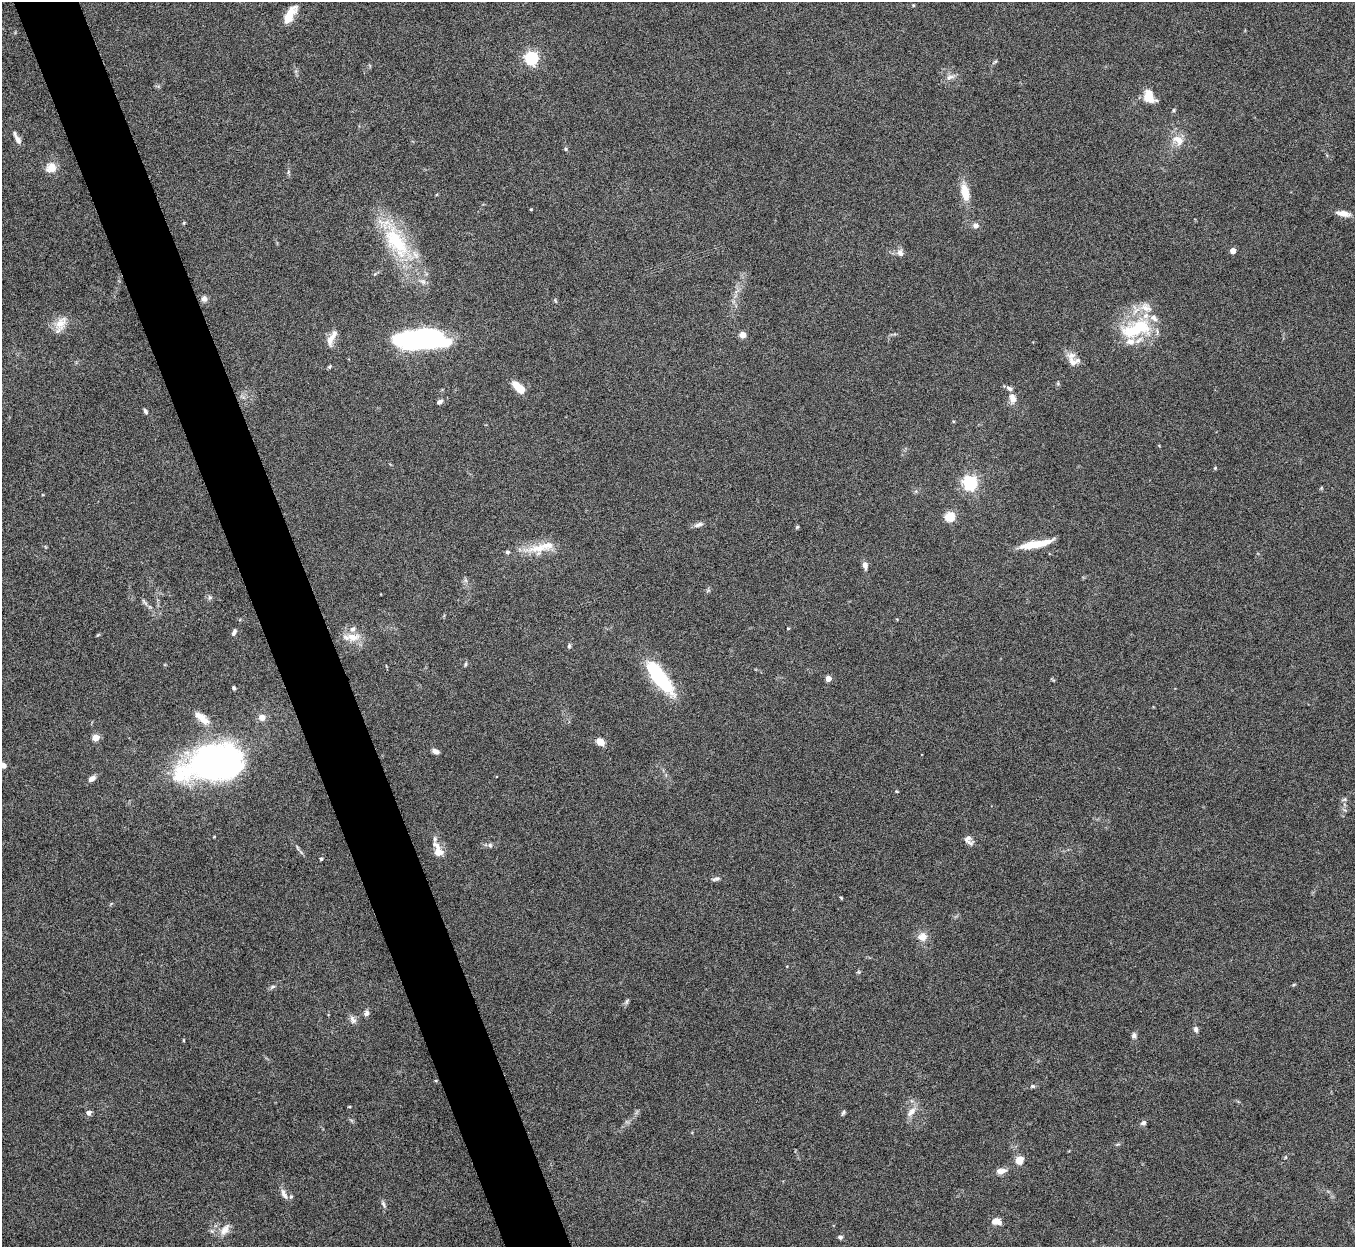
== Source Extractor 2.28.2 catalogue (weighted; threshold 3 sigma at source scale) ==
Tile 11 of 4 x 4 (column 3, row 3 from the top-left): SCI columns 2710-4062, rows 1396-2640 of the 5421 x 5406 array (HDU 1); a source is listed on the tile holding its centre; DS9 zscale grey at full resolution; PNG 1357 x 1249 px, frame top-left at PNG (2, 2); no overlay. Shown black and unused: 5% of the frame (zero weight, under 5 of 10 exposures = <1% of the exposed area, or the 3 px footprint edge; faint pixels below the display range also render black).
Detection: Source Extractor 2.28.2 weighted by HDU 2 'WHT'; one run over the whole footprint, this tile lists its part. Background 0.146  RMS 0.0057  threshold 0.0235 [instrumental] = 3 sigma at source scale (4.09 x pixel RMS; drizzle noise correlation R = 1.36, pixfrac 0.8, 0.05/0.05 arcsec/px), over >= 5 px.
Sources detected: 93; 1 inside a brighter object's white glare — not listed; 9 inside a brighter listed object's ellipse — not listed separately; the other 83 listed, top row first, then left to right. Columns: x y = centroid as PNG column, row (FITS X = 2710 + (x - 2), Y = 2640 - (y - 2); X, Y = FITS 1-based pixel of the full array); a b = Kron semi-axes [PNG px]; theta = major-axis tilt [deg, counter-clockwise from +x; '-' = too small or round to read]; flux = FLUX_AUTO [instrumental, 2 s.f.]
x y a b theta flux
289 16 24 10 51 7.9
532 58 6 6 - 100
995 62 8 3 29 0.71
950 77 13 5 14 2.3
1149 96 16 11 -70 7.9
1174 110 5 4 - 0.61
17 138 16 5 -62 3
1178 140 17 12 -27 6.6
565 149 5 4 - 0.66
51 167 11 10 - 6.4
965 192 25 10 -79 8
531 209 4 3 - 0.43
1343 213 16 6 -9 3.9
184 223 5 4 - 0.54
976 225 7 7 - 2.1
396 242 54 23 -58 41
1233 251 4 4 - 6.6
900 253 9 7 -70 2.5
204 299 7 7 - 2.2
61 323 22 12 61 6.6
1136 329 43 19 19 32
743 335 4 4 - 8.5
330 339 19 9 73 4.3
410 342 37 18 -5 68
1073 361 15 10 6 3.8
329 367 6 4 44 0.66
519 387 16 7 -43 9.2
1013 398 12 8 -78 4.2
440 402 8 5 31 1.7
145 411 7 4 -58 1.1
953 421 4 3 - 0.51
1215 468 5 4 - 0.61
970 483 6 6 - 140
950 517 5 5 - 33
698 525 13 6 17 2
797 527 6 3 45 0.59
1036 544 35 7 11 13
538 548 34 15 5 12
865 565 8 5 -79 2.7
210 597 7 5 -90 1.1
788 628 3 3 - 0.52
234 632 9 5 60 1.4
353 637 23 11 2 7.1
569 646 6 4 75 0.92
466 664 6 4 88 0.71
659 677 40 13 -53 43
828 678 4 4 - 5.5
234 688 5 4 - 0.98
262 717 8 8 - 3.1
202 718 22 9 -39 6.9
95 738 5 4 - 12
600 742 9 7 -27 4.4
435 751 7 5 -24 2.5
212 763 45 26 13 240
3 765 6 5 - 2.4
92 778 8 5 35 2.8
1344 799 7 5 30 1
968 840 12 8 -60 2.8
490 845 6 6 - 1.1
438 850 22 10 -64 6.6
321 859 4 4 - 0.89
716 879 10 5 21 1.5
841 898 5 3 - 0.47
922 937 10 10 - 4.8
273 987 8 4 20 1
627 1001 8 4 54 0.98
366 1013 8 6 56 1.7
353 1020 12 7 -57 2.2
1196 1029 8 5 -74 1.6
1134 1035 7 6 - 1.5
1033 1086 7 5 -1 0.9
349 1107 4 3 - 0.4
911 1112 16 8 49 4.2
89 1113 6 5 - 2.1
843 1113 8 4 57 0.93
1143 1123 7 5 24 1.5
1019 1160 7 6 - 7.1
1001 1171 11 6 6 3.7
285 1196 10 7 -54 2.5
383 1204 10 4 -61 1.3
996 1221 11 7 -4 4
225 1229 17 9 56 4.3
840 1237 6 5 - 1.2
Isophote crosses this tile's border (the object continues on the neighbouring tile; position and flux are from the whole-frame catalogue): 1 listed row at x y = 3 765